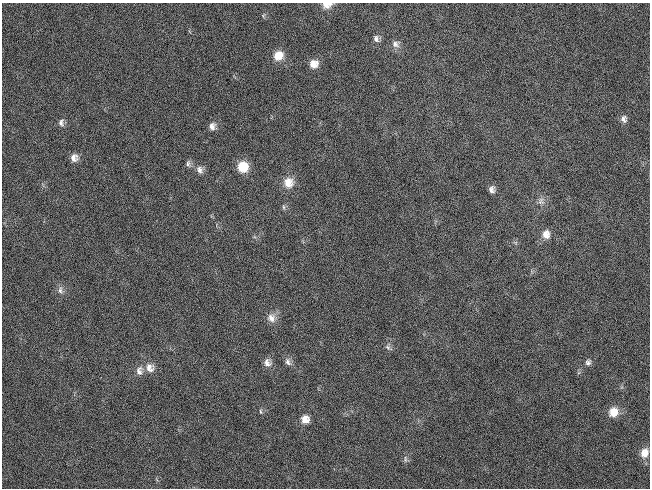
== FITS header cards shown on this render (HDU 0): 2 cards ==
NAXIS1  =                  648 / length of data axis 1
NAXIS2  =                  486 / length of data axis 2

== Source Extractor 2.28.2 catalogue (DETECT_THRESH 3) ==
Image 648 x 486 px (HDU 0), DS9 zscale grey, 1 PNG px = 1 image px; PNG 652 x 490 px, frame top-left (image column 1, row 486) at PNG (2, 3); no overlay
Background 119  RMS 26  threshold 78.3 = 3 sigma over >= 5 px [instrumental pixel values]
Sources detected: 30; all 30 listed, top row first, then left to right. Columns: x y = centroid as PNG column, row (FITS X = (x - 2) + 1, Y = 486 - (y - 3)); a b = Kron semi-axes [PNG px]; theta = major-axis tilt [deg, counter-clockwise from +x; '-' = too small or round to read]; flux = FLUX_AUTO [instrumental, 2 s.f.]
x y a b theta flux
327 5 12 8 7 13000
376 38 9 7 -68 6800
396 44 11 10 - 9400
278 55 11 10 - 23000
314 64 10 9 - 17000
624 119 9 7 -71 6800
61 123 10 7 86 7200
212 126 9 8 - 9100
74 158 9 9 - 11000
188 164 9 6 -86 4900
243 167 10 10 - 44000
200 170 10 8 -61 9000
288 183 13 12 - 22000
492 189 8 7 - 7600
541 201 11 8 89 9000
283 207 6 4 -88 2900
546 234 11 9 -87 15000
60 290 11 7 -87 7400
271 318 12 11 - 14000
388 347 8 6 -45 4800
288 362 11 7 -62 7300
588 362 9 7 60 5700
267 363 10 9 - 11000
150 368 12 11 - 15000
139 371 12 9 83 11000
261 411 6 3 -81 2200
613 412 11 9 60 25000
305 419 9 9 - 16000
644 453 11 9 68 17000
405 459 9 5 -89 4300
At the frame edge (FLAGS 8, measured only in part): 1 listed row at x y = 327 5